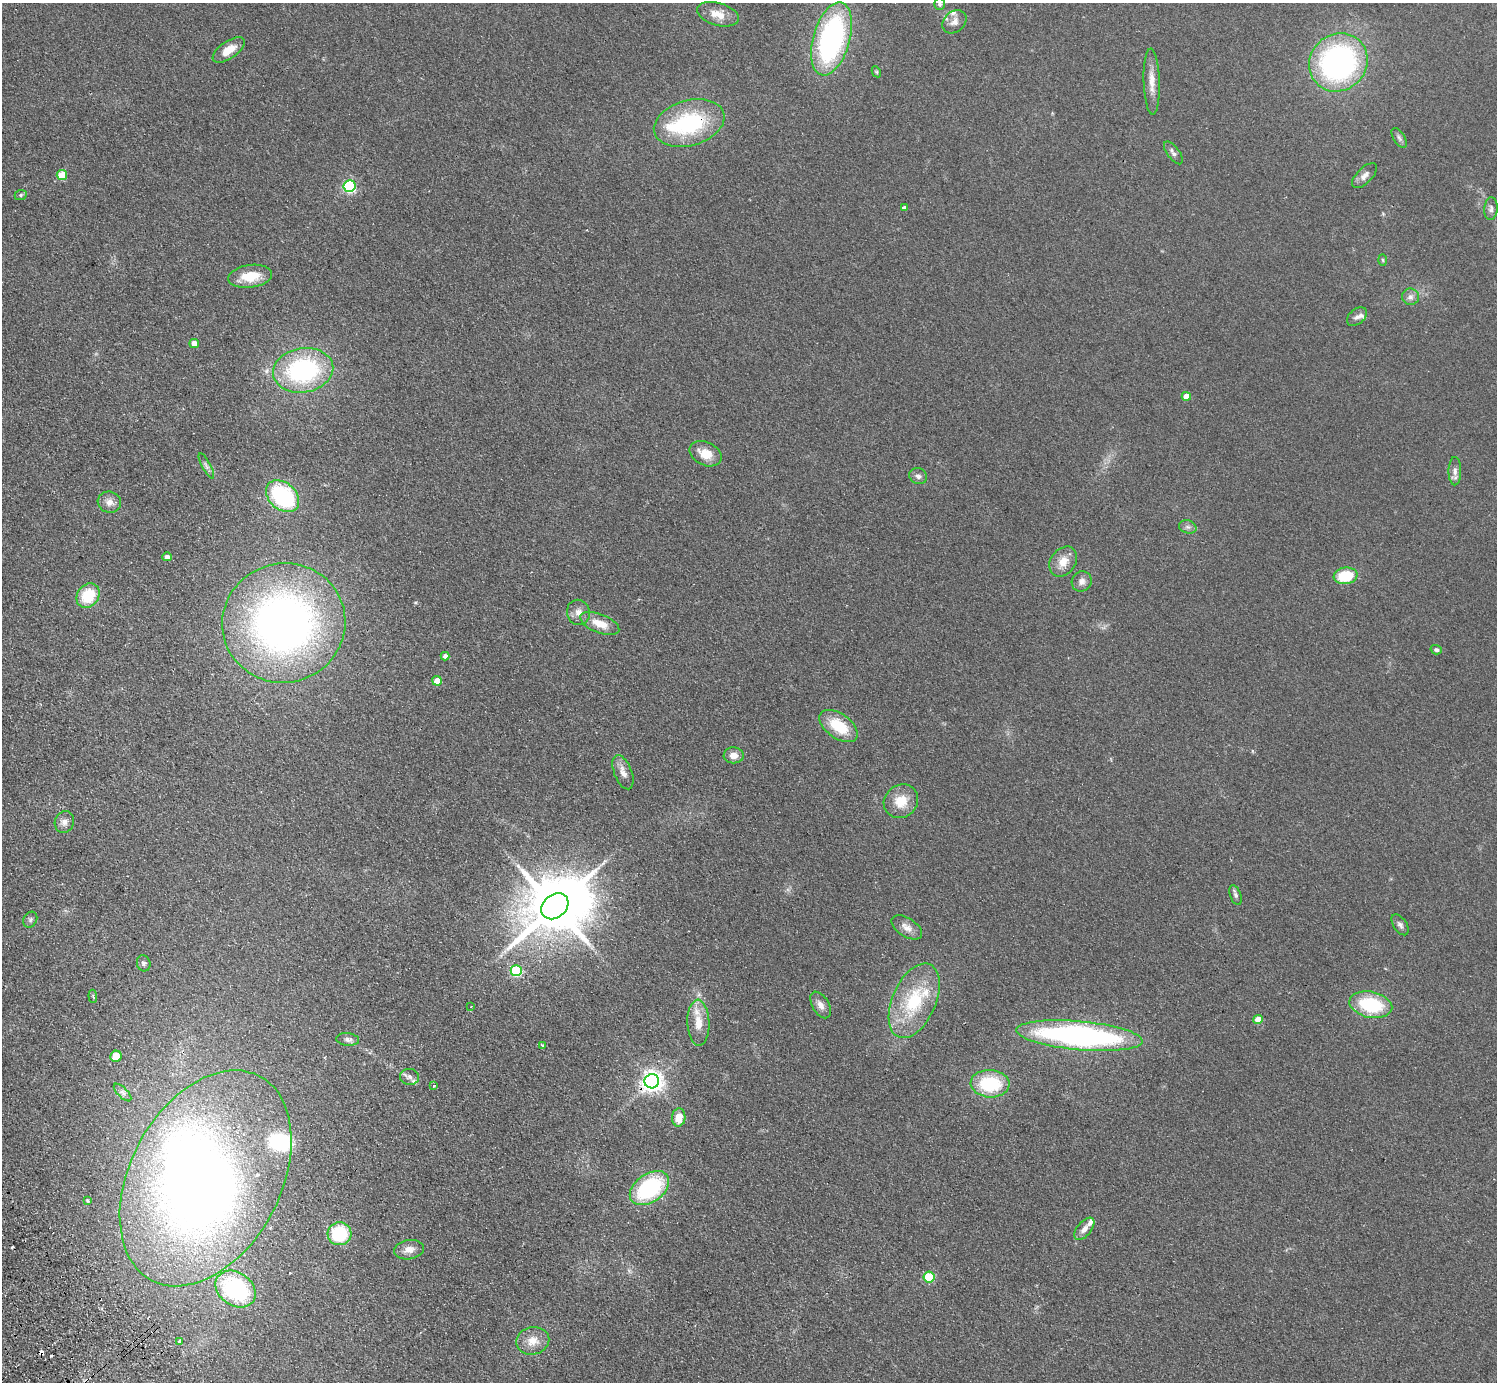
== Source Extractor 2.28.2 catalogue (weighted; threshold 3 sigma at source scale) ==
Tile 7 of 4 x 4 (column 3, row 2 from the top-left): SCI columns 3038-4532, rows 2962-4341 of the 6072 x 6064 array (HDU 1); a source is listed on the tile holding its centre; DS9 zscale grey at full resolution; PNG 1499 x 1384 px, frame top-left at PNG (2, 3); each listed source drawn as its Kron ellipse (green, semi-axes under 4 px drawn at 4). Shown black and unused: <1% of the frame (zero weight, under 2 of 3 exposures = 3% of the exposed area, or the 3 px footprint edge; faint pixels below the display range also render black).
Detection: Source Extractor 2.28.2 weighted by HDU 2 'WHT'; one run over the whole footprint, this tile lists its part. Background 0.115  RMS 0.011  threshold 0.0477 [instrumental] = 3 sigma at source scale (4.5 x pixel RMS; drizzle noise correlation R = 1.50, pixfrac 1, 0.05/0.05 arcsec/px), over >= 5 px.
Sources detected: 96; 2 inside a brighter object's white glare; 4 cosmic-ray / hot-pixel residue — neither listed nor drawn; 9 inside a brighter listed object's ellipse — not listed separately; the other 81 listed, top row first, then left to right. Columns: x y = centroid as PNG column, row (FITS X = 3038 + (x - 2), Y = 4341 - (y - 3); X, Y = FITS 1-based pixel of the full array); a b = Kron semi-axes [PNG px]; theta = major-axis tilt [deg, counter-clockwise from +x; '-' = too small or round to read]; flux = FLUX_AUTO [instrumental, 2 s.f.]
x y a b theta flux
939 4 6 5 - 2.4
718 14 21 11 -16 15
954 22 13 10 41 7.5
831 39 37 18 74 230
229 50 18 8 34 15
1338 62 30 28 43 260
876 72 6 4 -60 1.3
1152 82 33 8 -88 13
689 123 36 22 16 100
1399 138 11 5 -58 3.3
1173 153 13 6 -54 4.6
62 175 5 5 - 33
1364 176 16 7 45 6.1
350 186 6 6 - 150
21 195 6 5 - 1.7
904 208 4 4 - 4.4
1491 209 11 6 86 3.6
1383 260 6 4 -88 1.3
250 276 22 11 8 25
1410 297 8 8 - 4.7
1357 317 11 7 39 4.3
194 343 4 4 - 8.6
303 370 30 22 10 150
1186 396 4 4 - 15
705 454 17 11 -25 17
206 466 14 4 -61 3.6
1455 471 14 6 90 5.2
918 476 9 8 - 4.3
283 496 19 13 -41 110
109 502 12 10 -19 7.7
1188 527 9 6 -15 3.3
167 557 4 4 - 5.8
1063 562 16 12 54 14
1346 576 12 8 8 37
1082 581 10 9 - 5.7
88 596 13 10 52 38
578 612 13 11 -71 8.1
284 623 62 59 15 620
600 623 21 9 -22 17
1436 650 5 4 - 2.5
445 656 4 4 - 3.6
437 681 5 4 - 18
839 726 22 12 -36 36
734 755 10 8 -1 7.9
623 772 18 9 -68 8.1
901 801 18 16 40 21
64 822 11 9 69 6.2
1236 895 10 5 -69 2.8
555 906 15 11 40 7100
30 920 8 6 60 2.7
1400 925 12 6 -56 3.7
907 927 17 9 -32 8.4
144 963 8 6 -76 2.8
516 971 5 5 - 94
93 996 7 2 -85 1.3
914 1001 40 22 66 67
821 1005 14 8 -60 6.4
1371 1005 22 13 -12 63
471 1007 2 2 - 0.63
1258 1020 5 4 - 20
698 1023 23 11 -87 17
1080 1036 63 14 -5 330
348 1039 11 6 -6 4.3
542 1046 3 2 - 1.3
116 1056 6 5 - 16
410 1077 9 8 - 4.1
652 1081 7 7 - 720
990 1084 19 13 -4 64
434 1086 4 4 - 1.1
123 1092 11 5 -45 3.6
679 1117 9 6 85 15
206 1178 115 75 62 1100
649 1188 22 14 36 100
87 1200 4 4 - 1.3
1084 1229 13 7 50 7.2
339 1234 12 11 - 57
409 1250 15 9 8 9.1
929 1277 5 5 - 56
236 1289 22 16 -35 130
180 1341 3 3 - 11
533 1341 16 14 12 14
Overlapping masked pixels (flux is a lower limit): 2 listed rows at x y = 689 123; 652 1081
Isophote crosses this tile's border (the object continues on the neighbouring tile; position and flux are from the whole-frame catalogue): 1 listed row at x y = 939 4